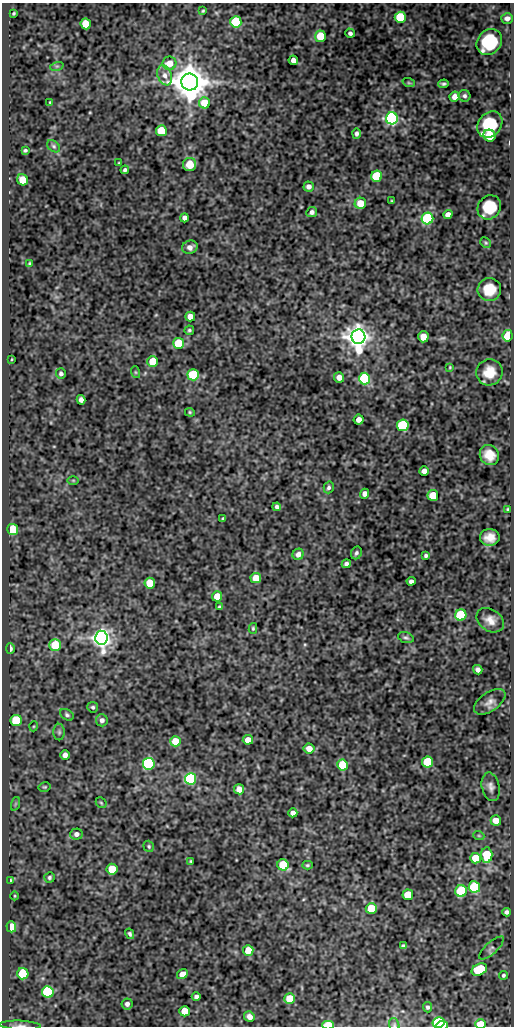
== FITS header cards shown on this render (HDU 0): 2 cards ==
NAXIS1  =                  512
NAXIS2  =                 1024

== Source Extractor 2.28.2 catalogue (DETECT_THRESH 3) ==
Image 512 x 1024 px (HDU 0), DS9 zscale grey, 1 PNG px = 1 image px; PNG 516 x 1028 px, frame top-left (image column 1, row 1024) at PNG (2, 3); each listed source drawn as its Kron ellipse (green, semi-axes under 4 px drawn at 4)
Background 73.1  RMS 0.6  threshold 1.8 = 3 sigma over >= 5 px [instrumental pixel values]
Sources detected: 152; all 152 listed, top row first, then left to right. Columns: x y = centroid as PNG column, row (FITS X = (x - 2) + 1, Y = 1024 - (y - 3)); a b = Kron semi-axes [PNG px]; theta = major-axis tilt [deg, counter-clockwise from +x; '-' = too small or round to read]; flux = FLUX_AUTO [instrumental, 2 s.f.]
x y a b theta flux
203 11 4 3 - 47
14 13 4 3 - 49
400 17 6 5 - 2900
507 18 6 5 - 200
236 22 5 5 - 3200
86 24 5 5 - 1300
350 33 5 4 - 110
320 36 5 5 - 1500
489 42 14 11 50 2000
293 60 5 4 - 260
169 63 7 6 - 530
57 66 7 4 17 73
165 75 10 7 -69 250
190 82 8 8 - 130000
409 83 6 4 -18 52
444 84 5 3 - 74
464 96 6 6 - 110
455 97 5 5 - 290
50 102 3 3 - 40
204 103 5 5 - 1100
392 118 6 6 - 13000
490 124 14 11 50 1400
161 131 5 5 - 1600
356 133 5 4 - 120
489 136 6 6 - 1300
54 146 7 5 -41 83
25 150 4 3 - 66
119 163 3 2 - 37
190 165 6 6 - 820
125 170 4 4 - 87
377 176 5 5 - 3300
22 180 6 5 - 930
309 186 5 5 - 180
392 201 4 3 - 37
360 203 6 5 - 760
489 207 13 11 50 970
312 212 5 5 - 140
448 215 4 4 - 280
184 218 4 4 - 180
427 219 6 5 - 5800
486 243 5 5 - 59
190 247 8 6 19 220
30 264 4 4 - 56
489 289 12 11 - 740
190 316 5 5 - 340
189 330 5 4 - 68
508 336 5 5 - 1500
358 337 7 7 - 55000
423 337 5 5 - 490
179 343 5 5 - 2400
12 359 3 2 - 29
153 361 5 5 - 1200
450 367 4 3 - 35
135 372 6 4 -71 54
489 372 13 13 - 670
61 374 5 5 - 96
193 375 5 5 - 2800
339 377 5 5 - 310
365 379 6 5 - 5300
81 400 5 4 - 170
190 412 5 4 - 47
359 420 5 5 - 220
403 425 6 5 - 4500
489 455 10 9 - 510
424 471 5 4 - 260
73 480 6 4 0 45
329 487 6 5 - 99
365 494 5 4 - 210
433 495 5 5 - 1100
277 507 4 4 - 130
508 509 4 3 - 46
223 519 4 3 - 76
13 529 5 5 - 2000
490 537 10 8 1 380
356 553 6 5 - 100
298 554 6 5 - 220
426 556 4 3 - 85
346 564 4 4 - 120
256 578 5 5 - 780
411 581 4 4 - 140
150 583 5 5 - 1200
217 596 5 5 - 730
219 607 4 3 - 56
461 615 6 5 - 3800
490 620 15 11 -33 380
253 628 5 4 - 60
101 638 7 6 - 34000
406 638 8 5 -19 92
55 645 6 6 - 1800
10 648 5 3 - 220
478 670 5 4 - 150
490 702 18 9 35 280
93 707 5 5 - 74
67 715 7 5 -33 92
102 720 6 6 - 160
16 721 5 5 - 2000
34 726 5 3 - 38
59 732 8 5 -90 94
248 740 5 5 - 440
175 741 5 5 - 740
309 748 5 5 - 390
65 755 5 4 - 190
428 762 5 5 - 2600
149 764 6 6 - 9500
342 765 5 5 - 2100
191 779 6 5 - 6900
44 787 6 4 13 56
491 787 14 9 -77 220
239 789 5 5 - 370
101 803 6 4 -45 54
15 804 7 4 71 70
293 813 4 4 - 210
496 820 5 5 - 720
76 834 6 5 - 150
479 836 5 3 - 40
149 846 6 5 - 65
487 855 7 5 -89 2100
475 858 5 5 - 1100
191 861 4 3 - 43
283 865 6 5 - 2200
307 865 5 4 - 65
112 869 5 5 - 1300
49 877 5 5 - 85
10 881 4 3 - 48
474 887 6 5 - 3400
461 891 6 5 - 2900
408 895 5 5 - 1500
15 896 4 3 - 36
371 909 5 5 - 2100
506 912 4 4 - 110
11 927 5 5 - 1200
130 934 5 3 - 84
403 946 4 3 - 68
491 948 16 6 42 140
248 950 5 5 - 690
479 969 8 5 26 2700
23 974 5 5 - 2300
182 974 5 4 - 290
503 975 4 4 - 73
48 992 6 5 - 5000
196 997 4 3 - 110
290 999 5 5 - 1200
127 1004 5 5 - 150
428 1007 5 4 - 80
185 1011 5 5 - 770
249 1017 5 5 - 260
438 1023 6 5 - 3200
481 1024 5 4 - 1300
20 1025 21 4 -2 200
328 1025 6 3 -1 1900
394 1025 7 5 -70 69
442 1025 6 4 6 2900
At the frame edge (FLAGS 8, measured only in part): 5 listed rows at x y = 481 1024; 20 1025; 328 1025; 394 1025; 442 1025